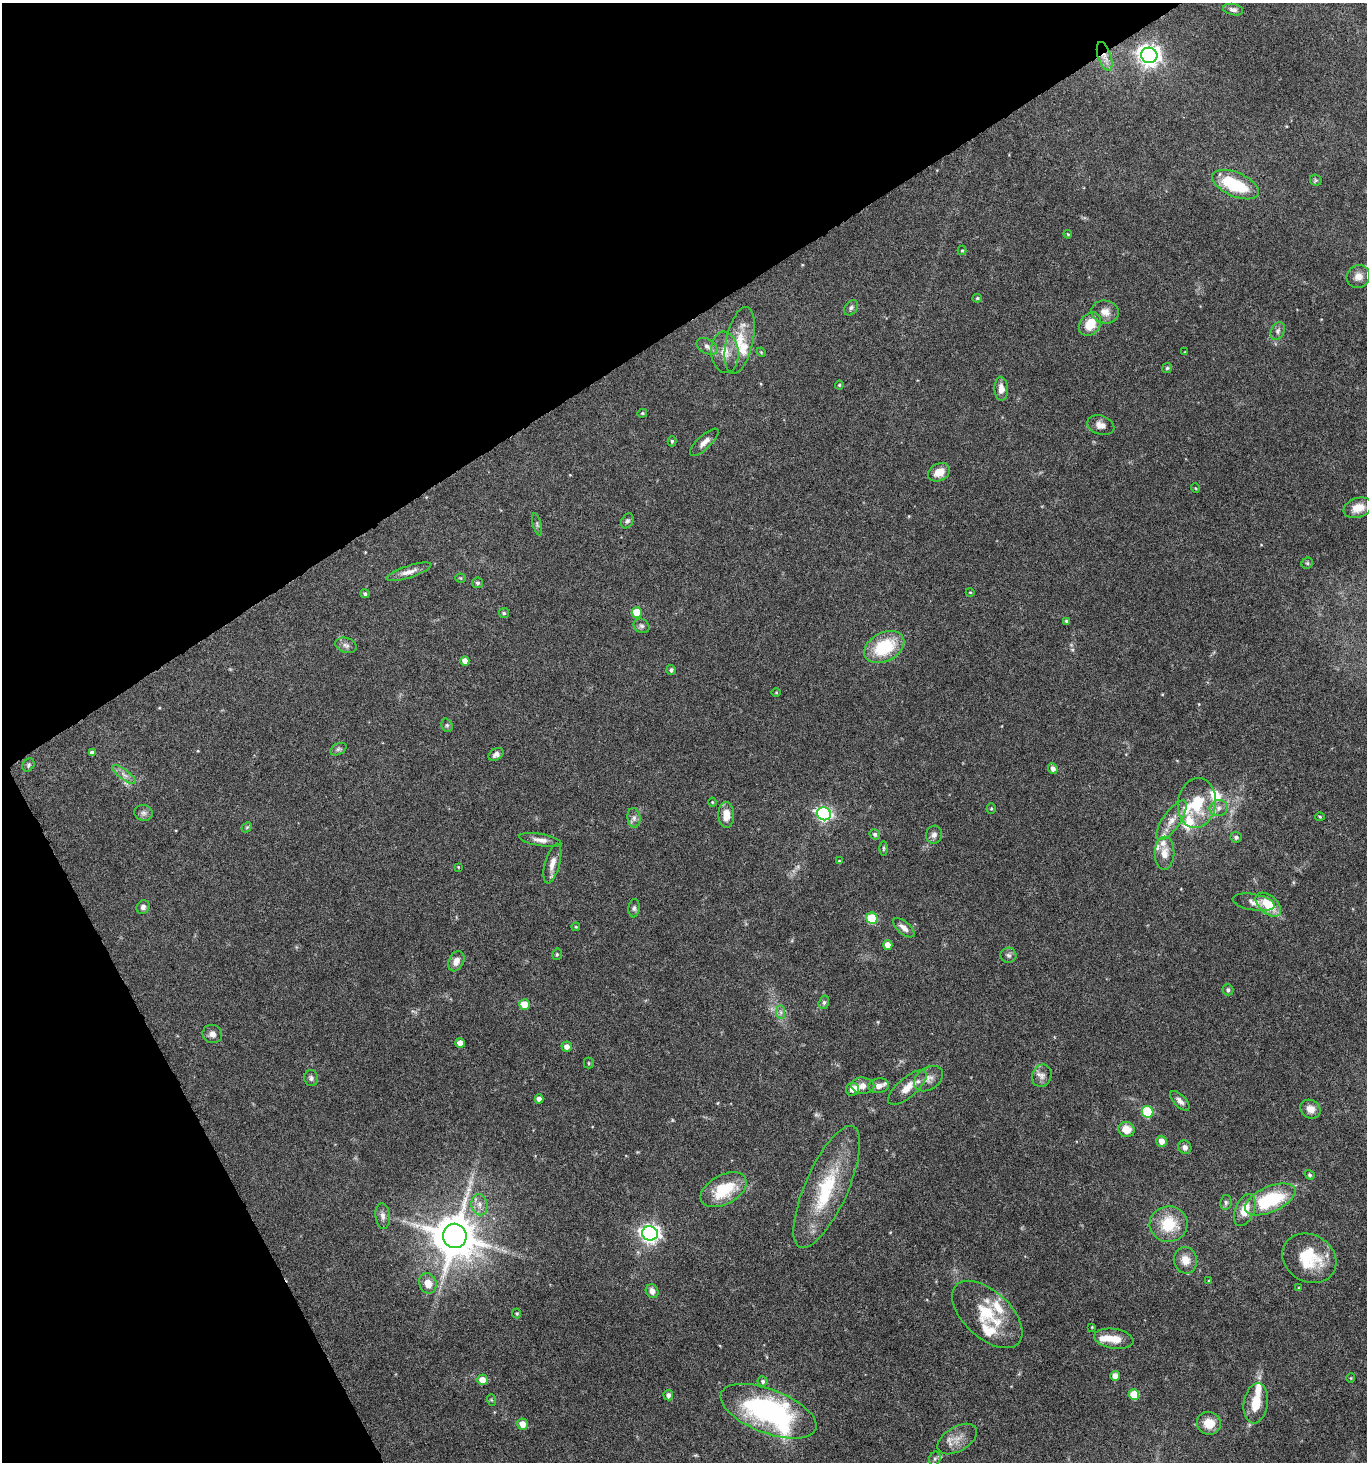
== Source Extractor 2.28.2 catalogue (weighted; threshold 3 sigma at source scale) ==
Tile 5 of 4 x 4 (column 1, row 2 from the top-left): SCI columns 178-1542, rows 2923-4382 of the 5751 x 5852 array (HDU 1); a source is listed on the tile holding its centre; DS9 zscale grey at full resolution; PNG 1369 x 1464 px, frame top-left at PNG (2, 3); each listed source drawn as its Kron ellipse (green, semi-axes under 4 px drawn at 4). Shown black and unused: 29% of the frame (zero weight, under 5 of 10 exposures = <1% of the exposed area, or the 3 px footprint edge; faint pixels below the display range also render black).
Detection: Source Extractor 2.28.2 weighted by HDU 2 'WHT'; one run over the whole footprint, this tile lists its part. Background 0.0317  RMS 0.0015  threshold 0.00604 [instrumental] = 3 sigma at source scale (4.09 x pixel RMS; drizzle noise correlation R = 1.36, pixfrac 0.8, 0.0396/0.0396 arcsec/px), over >= 5 px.
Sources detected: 159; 2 inside a brighter object's white glare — neither listed nor drawn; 18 inside a brighter listed object's ellipse — not listed separately; the other 139 listed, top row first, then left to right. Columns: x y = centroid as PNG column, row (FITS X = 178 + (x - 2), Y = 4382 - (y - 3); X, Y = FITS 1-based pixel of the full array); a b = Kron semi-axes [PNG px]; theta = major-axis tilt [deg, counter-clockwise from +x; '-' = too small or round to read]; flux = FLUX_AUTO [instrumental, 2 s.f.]
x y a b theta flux
1233 10 10 5 -11 0.46
1149 55 8 7 - 90
1105 56 15 6 -72 1.1
1316 180 6 5 - 0.21
1236 185 25 12 -23 7.1
1068 234 4 3 - 0.13
962 250 5 4 - 0.17
1358 277 12 11 - 1
977 298 5 4 - 0.19
851 308 8 6 52 0.35
1105 312 14 11 -14 1.2
1090 324 13 10 50 3
1278 331 9 6 64 0.48
740 340 34 13 78 3.4
707 346 11 7 -28 0.64
725 352 20 13 -84 2.1
761 352 5 4 - 0.13
1185 352 4 2 - 0.088
1167 368 5 4 - 0.18
839 385 4 4 - 0.13
1001 389 12 6 -88 1.1
642 413 5 4 - 0.16
1101 425 14 9 -16 0.98
672 441 5 4 - 0.24
704 442 18 6 44 0.98
939 472 11 8 26 1.7
1195 488 5 3 - 0.12
1358 508 15 9 19 1.6
627 521 8 5 60 0.33
537 524 11 4 -75 0.26
1307 563 6 5 - 0.21
409 572 23 6 18 1.1
461 578 5 4 - 0.16
477 583 5 5 - 0.28
970 592 4 3 - 0.12
365 594 4 4 - 0.26
637 612 5 5 - 4
504 613 5 5 - 0.2
1067 621 4 3 - 0.26
641 626 8 7 - 0.38
346 645 11 7 -19 0.55
884 647 21 14 28 7
465 661 5 4 - 0.81
671 670 5 4 - 0.29
776 693 4 3 - 0.11
447 725 7 5 -69 0.26
338 749 9 5 26 0.36
92 753 4 4 - 0.49
496 754 8 5 33 0.46
28 765 7 5 54 0.26
1053 769 5 4 - 0.6
124 775 14 5 -37 0.68
712 802 4 4 - 0.12
1197 803 25 19 81 5.2
1218 808 9 8 - 0.74
991 809 5 4 - 0.18
143 813 9 8 - 0.51
824 814 7 6 - 27
726 815 13 7 -87 2
1320 817 5 4 - 0.16
634 818 10 6 -82 0.54
1172 820 23 8 55 1.6
247 827 6 4 44 0.18
875 834 5 5 - 0.32
934 835 9 8 - 0.64
1236 837 5 5 - 0.37
540 840 21 6 -10 0.93
883 848 7 3 89 0.18
1164 853 16 10 89 1.5
839 861 4 4 - 0.13
552 863 20 7 75 1.2
458 867 4 3 - 0.11
1254 902 21 8 -10 0.96
1268 905 15 9 -41 3.5
143 907 7 6 - 0.48
634 908 9 5 83 0.32
872 918 6 5 - 7.2
576 927 4 4 - 0.15
904 928 13 6 -40 0.81
888 945 5 4 - 1.3
557 954 6 4 77 0.23
1009 955 8 7 - 0.42
456 961 11 7 64 1
1228 990 6 5 - 0.31
824 1002 7 5 75 0.27
524 1004 5 5 - 2
781 1012 7 4 -88 0.34
212 1034 10 9 - 0.73
460 1043 5 5 - 1.1
567 1047 5 5 - 0.79
589 1063 5 5 - 0.17
1042 1076 11 9 67 0.8
311 1078 8 7 - 0.39
928 1079 16 11 35 1.1
863 1086 11 8 -5 0.86
879 1086 10 7 8 0.74
907 1087 24 9 41 1.7
852 1089 6 6 - 0.88
539 1099 4 4 - 0.58
1180 1101 12 6 -46 0.64
1310 1109 10 9 - 1.1
1148 1112 6 5 - 7.4
1126 1129 8 7 - 1.9
1161 1141 5 5 - 1.2
1185 1147 7 6 - 0.61
1310 1175 5 4 - 0.2
827 1187 66 21 66 9.5
723 1190 25 14 28 5.9
1270 1199 27 13 23 9.7
1226 1202 7 5 78 0.3
479 1205 11 8 -79 0.89
1245 1210 17 9 67 2.3
383 1216 13 7 -84 0.66
1169 1224 19 18 - 4.9
650 1233 8 7 - 61
455 1236 12 12 - 580
1309 1258 28 23 -31 5.7
1185 1260 13 11 -74 1.5
1209 1281 3 3 - 0.15
428 1283 10 8 -69 1.6
1299 1288 4 4 - 0.13
652 1291 7 6 - 0.81
517 1313 5 4 - 0.17
987 1314 42 23 -43 6.5
1092 1327 3 2 - 0.1
1114 1339 20 10 -9 2
1115 1376 5 4 - 1.1
1351 1378 5 3 - 0.11
482 1380 5 5 - 1.7
763 1381 5 5 - 0.3
668 1395 5 4 - 0.45
1134 1395 5 5 - 4
492 1400 6 3 -70 0.17
1256 1403 20 12 81 2.8
768 1411 51 22 -21 26
1209 1423 12 11 - 2.1
522 1424 5 5 - 1.4
957 1439 22 12 31 1.7
935 1459 7 5 69 0.32
Overlapping masked pixels (flux is a lower limit): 1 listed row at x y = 1105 56